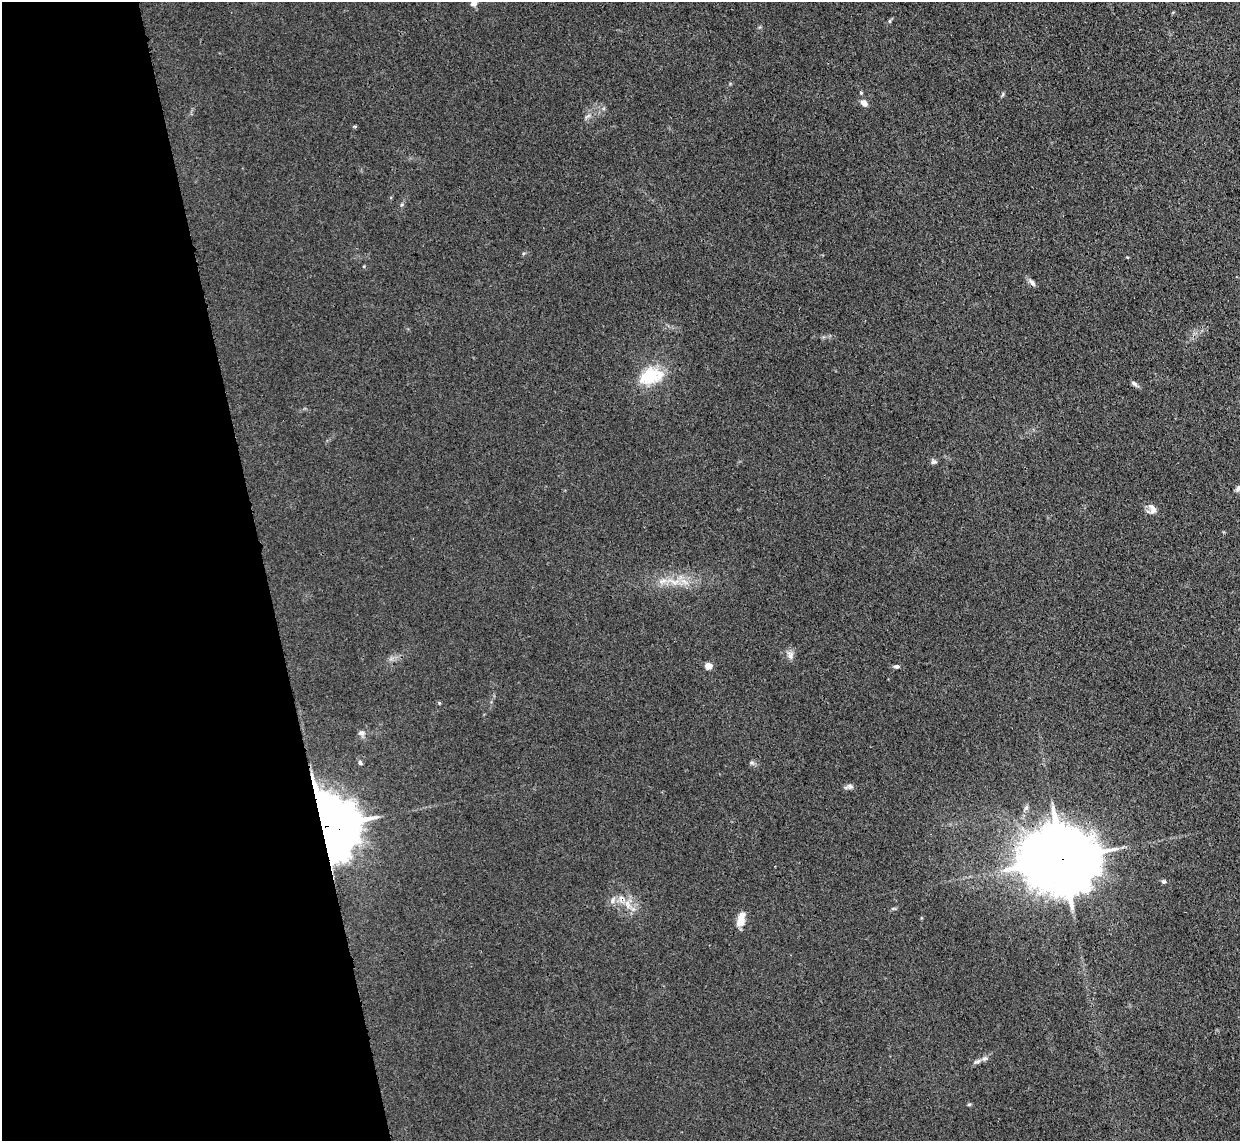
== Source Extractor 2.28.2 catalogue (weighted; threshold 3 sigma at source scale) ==
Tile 5 of 4 x 4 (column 1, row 2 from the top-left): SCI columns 27-1264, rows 2431-3569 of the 5002 x 4979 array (HDU 1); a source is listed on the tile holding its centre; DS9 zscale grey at full resolution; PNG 1242 x 1143 px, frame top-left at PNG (2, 2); no overlay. Shown black and unused: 21% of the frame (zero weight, under 3 of 4 exposures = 3% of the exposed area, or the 3 px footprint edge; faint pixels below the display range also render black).
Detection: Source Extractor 2.28.2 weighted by HDU 2 'WHT'; one run over the whole footprint, this tile lists its part. Background 0.0232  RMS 0.004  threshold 0.018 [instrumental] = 3 sigma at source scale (4.5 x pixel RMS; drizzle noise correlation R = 1.50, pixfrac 1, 0.05/0.05 arcsec/px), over >= 5 px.
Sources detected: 25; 1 cosmic-ray / hot-pixel residue — not listed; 2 inside a brighter listed object's ellipse — not listed separately; the other 22 listed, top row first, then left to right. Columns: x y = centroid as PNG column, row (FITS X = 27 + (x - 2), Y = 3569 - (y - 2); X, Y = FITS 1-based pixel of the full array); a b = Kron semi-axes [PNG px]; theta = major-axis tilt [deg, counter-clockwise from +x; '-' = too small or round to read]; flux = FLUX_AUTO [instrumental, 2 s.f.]
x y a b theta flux
474 2 10 7 75 2.7
890 21 6 4 89 0.5
864 103 9 6 -39 2.1
1032 283 10 6 -50 1.4
650 376 26 19 26 14
1134 384 9 5 -38 1
933 462 7 6 - 0.91
1238 489 9 5 48 1.1
1152 509 14 9 -57 2.4
674 582 14 7 1 4.1
790 655 11 6 -90 1.7
708 666 5 4 - 6.4
896 666 7 5 5 0.88
362 733 8 7 - 1.3
360 762 6 5 - 0.75
849 786 14 6 12 1.3
326 826 23 20 -53 1900
1062 859 23 17 3 4400
1164 881 6 5 - 0.7
613 901 8 4 82 0.97
741 919 17 8 76 4.5
977 1062 10 4 11 1.1
Overlapping masked pixels (flux is a lower limit): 2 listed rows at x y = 326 826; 1062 859
Isophote crosses this tile's border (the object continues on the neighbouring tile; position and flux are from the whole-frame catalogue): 1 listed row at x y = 474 2